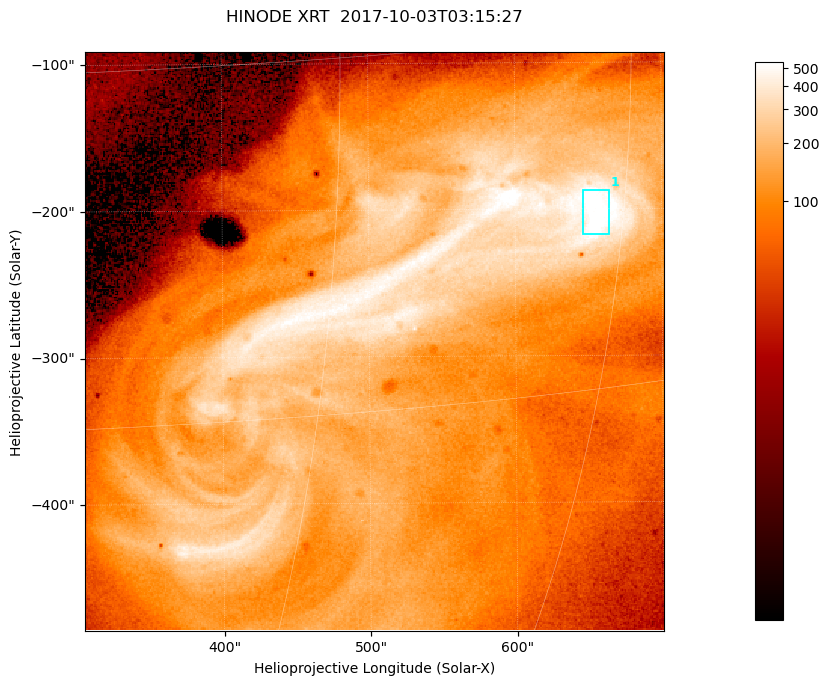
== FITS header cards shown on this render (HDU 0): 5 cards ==
TELESCOP= 'HINODE  '           /
INSTRUME= 'XRT     '           /
DATE_OBS= '2017-10-03T03:15:27.313' /
CTYPE1  = 'Solar-X '           /
CTYPE2  = 'Solar-Y '           /

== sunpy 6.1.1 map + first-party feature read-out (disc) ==
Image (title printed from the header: HINODE XRT  2017-10-03T03:15:27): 384 x 384 px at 1.03 arcsec/px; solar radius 958 arcsec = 932 px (partial field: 5.4% of the solar disc is inside the frame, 100% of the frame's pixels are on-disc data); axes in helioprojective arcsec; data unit not stated in the header (colour bar unlabelled)
Orientation: roll -0.357 deg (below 1 deg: not rotated)
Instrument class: DISC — disc imager (sunpy class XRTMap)
Bright regions (active regions / flare kernels): reference = the on-disc median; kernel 3 px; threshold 5 sigma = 430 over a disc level ~112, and >= 1.15x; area >= 147 px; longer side >= 5 px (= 5.1 arcsec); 1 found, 1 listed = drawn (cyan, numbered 1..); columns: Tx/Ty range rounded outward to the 5 arcsec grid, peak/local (2 s.f.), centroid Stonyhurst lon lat
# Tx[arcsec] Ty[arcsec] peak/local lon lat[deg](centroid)
1 645..665 -220..-185 5.6 +43 -7